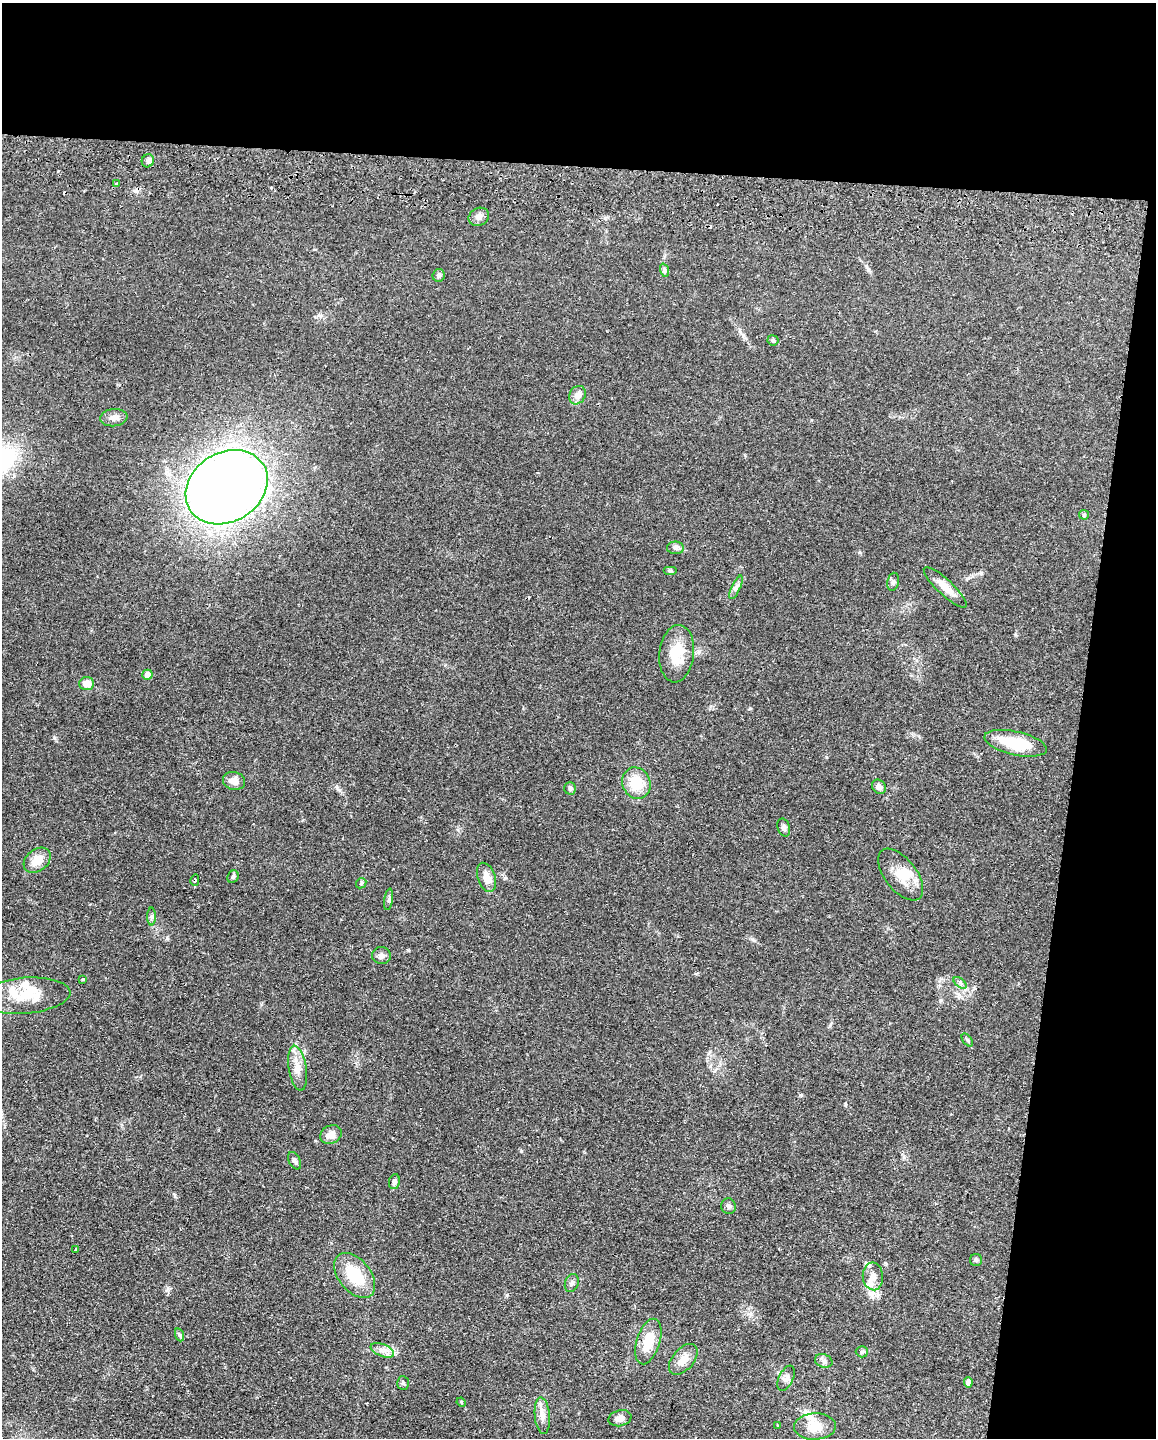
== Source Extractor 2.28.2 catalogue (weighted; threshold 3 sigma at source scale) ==
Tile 4 of 4 x 3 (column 4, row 1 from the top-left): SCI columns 3473-4626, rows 3039-4474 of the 4634 x 4751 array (HDU 1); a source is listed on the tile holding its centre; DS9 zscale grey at full resolution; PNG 1158 x 1440 px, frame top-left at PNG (2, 3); each listed source drawn as its Kron ellipse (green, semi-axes under 4 px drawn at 4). Shown black and unused: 18% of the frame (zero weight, under 2 of 3 exposures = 3% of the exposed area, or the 3 px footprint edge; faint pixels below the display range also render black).
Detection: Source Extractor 2.28.2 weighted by HDU 2 'WHT'; one run over the whole footprint, this tile lists its part. Background 0.122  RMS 0.0096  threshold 0.0434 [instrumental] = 3 sigma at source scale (4.5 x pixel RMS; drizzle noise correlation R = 1.50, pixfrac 1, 0.05/0.05 arcsec/px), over >= 5 px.
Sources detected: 72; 2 inside a brighter object's white glare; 4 cosmic-ray / hot-pixel residue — neither listed nor drawn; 5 inside a brighter listed object's ellipse — not listed separately; the other 61 listed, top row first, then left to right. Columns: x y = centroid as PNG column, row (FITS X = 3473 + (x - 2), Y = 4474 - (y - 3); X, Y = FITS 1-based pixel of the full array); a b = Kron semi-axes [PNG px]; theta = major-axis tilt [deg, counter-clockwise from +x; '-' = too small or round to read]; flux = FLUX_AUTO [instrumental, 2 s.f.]
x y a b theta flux
148 161 7 6 - 2.3
117 184 4 3 - 2.1
479 217 10 8 29 4.9
664 270 7 4 -72 1.7
439 275 6 6 - 2.8
773 340 5 5 - 2.1
577 395 9 8 - 6.7
114 418 14 8 6 5.9
227 487 43 34 32 1300
1084 515 5 5 - 1.2
675 548 8 6 -1 2.7
670 571 7 4 0 1.5
893 582 9 5 79 2.6
736 587 13 4 65 3.3
945 587 28 7 -43 13
677 654 29 17 84 27
147 675 5 5 - 9.8
87 683 7 6 - 11
1016 743 32 11 -13 41
234 781 11 9 -16 8.3
636 783 16 14 -66 24
879 787 8 6 -49 4.6
570 788 6 6 - 2.4
784 827 9 6 -74 2.9
37 860 15 11 39 13
901 875 30 16 -52 19
233 877 6 5 - 1.9
486 877 15 8 -71 9.7
195 880 5 4 - 4
361 883 6 4 47 1.3
389 899 11 4 81 2
152 917 9 4 -90 2.3
381 955 9 8 - 3.9
83 979 3 3 - 2.3
960 983 7 4 -37 2.2
25 996 46 18 5 31
967 1040 7 4 -53 1.4
298 1068 23 9 -81 11
331 1135 11 9 28 7.4
295 1161 9 5 -63 2.5
394 1182 7 5 80 2.8
728 1206 8 7 - 2.7
75 1249 3 2 - 0.98
976 1260 6 6 - 1.7
355 1275 26 16 -51 35
873 1276 14 10 -85 8.2
572 1283 9 6 71 3.1
180 1335 7 4 -71 1.6
648 1341 23 11 72 21
382 1350 12 6 -22 5.4
862 1352 6 5 - 1.9
683 1359 18 10 49 11
824 1361 9 6 -16 3
786 1378 13 7 65 4.6
968 1382 5 4 - 7.2
403 1383 7 6 - 1.8
461 1402 5 4 - 0.96
542 1416 18 7 -85 7.9
620 1418 12 8 14 4.7
778 1425 3 2 - 1
815 1426 21 13 3 15
Unlisted compact peaks at least as high as the median listed source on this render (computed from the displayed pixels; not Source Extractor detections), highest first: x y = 521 1151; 801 1095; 54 738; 167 938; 507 1295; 981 573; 845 1104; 408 950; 168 1289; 752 939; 826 757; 750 708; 175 1196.